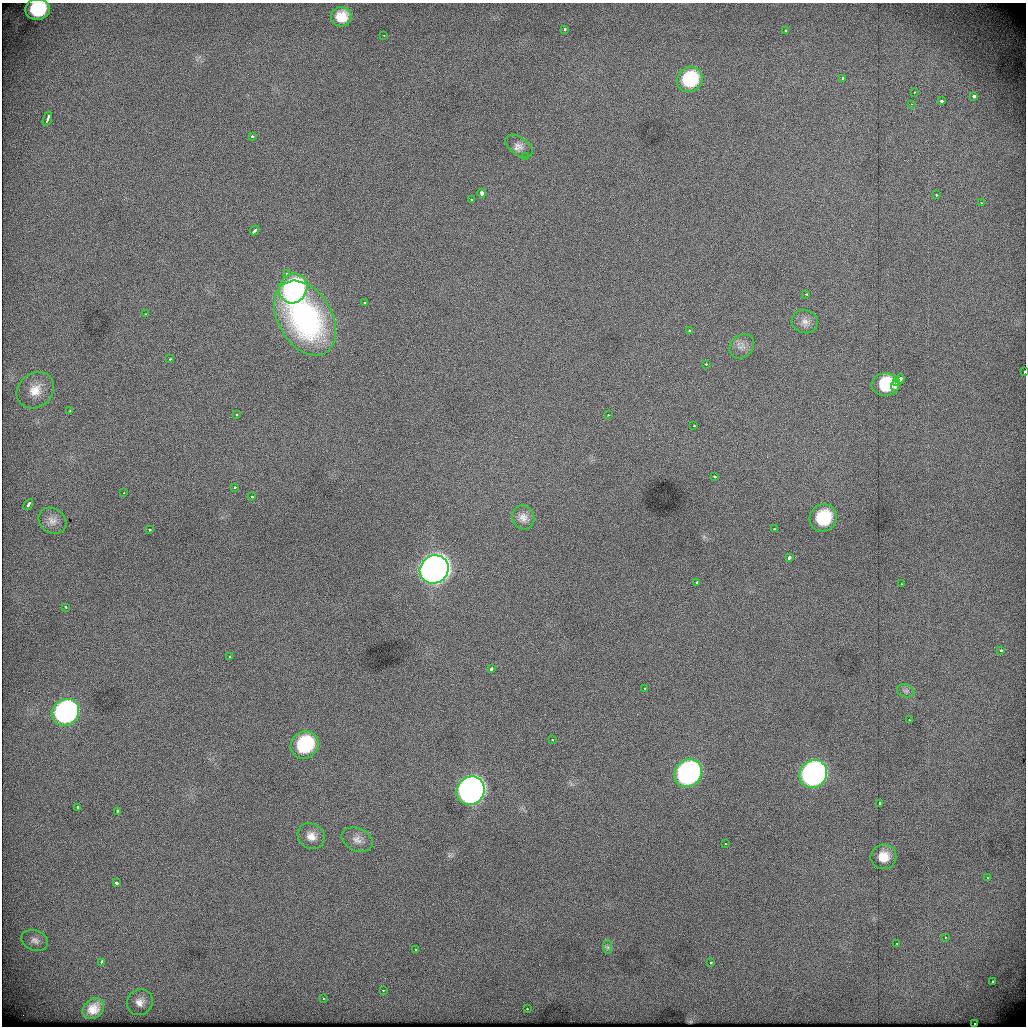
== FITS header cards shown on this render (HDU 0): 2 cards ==
NAXIS1  =                 1024          /
NAXIS2  =                 1024          /

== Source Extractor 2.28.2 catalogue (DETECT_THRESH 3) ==
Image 1024 x 1024 px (HDU 0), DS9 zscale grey, 1 PNG px = 1 image px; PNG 1028 x 1028 px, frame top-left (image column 1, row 1024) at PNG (2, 3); each listed source drawn as its Kron ellipse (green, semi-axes under 4 px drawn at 4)
Background 462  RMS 2.6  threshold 7.67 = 3 sigma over >= 5 px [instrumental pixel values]
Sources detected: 91; all 91 listed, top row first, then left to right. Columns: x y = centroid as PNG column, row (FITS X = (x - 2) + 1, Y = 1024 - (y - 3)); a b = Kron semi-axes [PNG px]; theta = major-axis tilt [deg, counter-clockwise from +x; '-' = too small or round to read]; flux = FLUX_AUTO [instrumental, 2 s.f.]
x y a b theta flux
37 9 12 10 5 11000
341 17 10 9 - 3300
564 30 3 3 - 610
785 30 3 3 - 320
384 35 2 2 - 150
843 78 3 2 - 300
690 79 13 12 - 11000
914 92 3 2 - 200
974 96 3 3 - 1900
941 101 3 3 - 730
911 104 2 2 - 860
47 119 7 3 71 1900
252 136 3 3 - 1400
519 146 15 9 -35 1200
525 157 3 3 - 430
482 193 4 3 - 2400
936 195 3 3 - 520
472 200 3 3 - 1400
982 203 4 3 - 270
255 230 5 3 - 1400
286 273 4 3 - 360
293 288 15 13 54 34000
806 294 3 2 - 490
365 303 3 2 - 230
145 314 2 2 - 300
305 318 40 27 -60 28000
805 322 13 11 -15 1300
689 330 3 3 - 440
742 346 13 11 44 1200
170 359 3 3 - 360
706 364 3 3 - 210
1024 372 3 2 - 480
900 379 5 3 - 2600
897 383 3 2 - 860
885 385 14 11 1 7600
895 386 5 2 - 900
35 390 20 17 41 3300
70 411 3 2 - 420
236 415 4 3 - 240
608 415 3 2 - 230
694 426 3 2 - 220
714 476 3 3 - 1700
234 487 3 3 - 2100
124 493 2 2 - 150
252 496 3 3 - 490
28 505 6 3 56 1100
523 517 12 11 - 1200
823 518 14 13 - 9400
52 521 15 12 -34 1500
774 529 3 3 - 310
150 530 3 3 - 640
789 557 4 3 - 1800
434 569 15 13 42 280000
696 583 4 3 - 660
901 584 3 3 - 160
66 607 3 3 - 420
1001 650 3 3 - 560
230 656 4 3 - 1100
491 669 4 3 - 1200
645 688 3 3 - 460
906 691 9 6 -14 610
65 712 14 12 40 55000
909 720 3 3 - 190
552 740 3 3 - 250
305 745 14 13 - 15000
688 773 15 13 46 64000
813 774 15 13 48 80000
471 791 15 13 48 170000
879 803 3 3 - 500
78 808 3 3 - 1600
117 811 4 3 - 770
311 836 14 12 -33 1800
357 839 16 11 -25 1600
725 844 2 2 - 130
883 857 13 12 - 2800
988 878 3 2 - 410
116 883 4 3 - 930
945 937 3 3 - 380
35 940 14 10 -22 1100
897 943 3 3 - 230
608 947 7 4 -89 310
416 950 3 2 - 260
101 962 4 3 - 680
711 962 3 3 - 310
993 981 3 3 - 830
383 990 3 3 - 230
323 998 3 2 - 360
140 1002 13 12 - 1500
93 1009 12 9 40 2500
527 1009 3 2 - 290
975 1024 3 2 - 360
At the frame edge (FLAGS 8, measured only in part): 2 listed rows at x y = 37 9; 1024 372